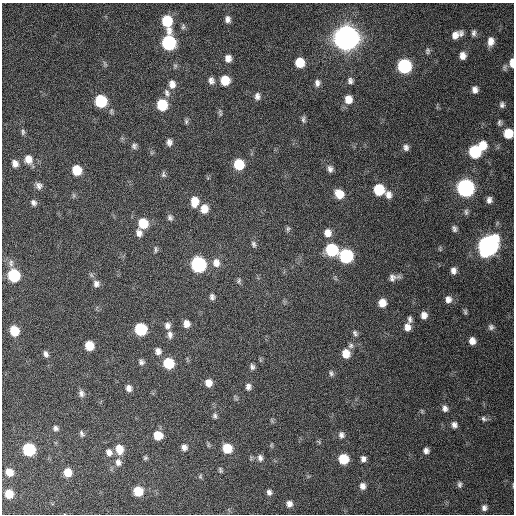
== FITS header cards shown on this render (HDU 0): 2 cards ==
NAXIS1  =                  512 / Axis length
NAXIS2  =                  512 / Axis length

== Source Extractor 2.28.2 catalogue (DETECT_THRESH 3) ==
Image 512 x 512 px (HDU 0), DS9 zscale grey, 1 PNG px = 1 image px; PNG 516 x 516 px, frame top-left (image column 1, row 512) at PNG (2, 3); no overlay
Background 404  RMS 11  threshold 32.4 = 3 sigma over >= 5 px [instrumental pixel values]
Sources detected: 134; all 134 listed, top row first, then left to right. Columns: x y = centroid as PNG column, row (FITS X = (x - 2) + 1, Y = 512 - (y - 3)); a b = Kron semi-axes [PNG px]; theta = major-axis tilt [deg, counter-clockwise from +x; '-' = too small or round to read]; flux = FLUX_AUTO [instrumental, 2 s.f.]
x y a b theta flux
228 19 8 7 - 3.2e+03
167 21 11 7 -78 3.0e+04
183 26 9 6 89 1.7e+03
474 33 8 5 88 2.1e+03
461 34 8 6 79 2.5e+03
455 35 9 7 61 4.8e+03
346 38 10 9 - 1.2e+06
491 41 9 7 81 5.3e+03
169 43 9 8 - 9.9e+04
428 51 8 6 89 1.7e+03
462 56 8 6 -90 4.8e+03
228 58 9 7 -88 4.8e+03
300 62 8 7 - 1.6e+04
512 63 8 4 89 6.6e+03
105 64 10 3 -61 1.2e+03
404 66 9 8 - 9.3e+04
505 67 8 6 77 1.6e+03
225 80 9 8 - 1.6e+04
211 81 10 8 -83 3.5e+03
350 81 8 7 - 2.6e+03
317 83 9 7 -86 3.1e+03
172 84 10 8 -86 5.3e+03
475 90 6 5 - 3.4e+03
167 93 12 7 -71 3.5e+03
257 96 9 7 -83 3.3e+03
348 99 10 8 -81 8.1e+03
101 101 8 7 - 5.0e+04
162 105 8 7 - 3.1e+04
502 105 6 5 - 2.0e+03
220 112 7 5 53 1.5e+03
303 119 10 5 -82 2.0e+03
186 121 8 5 -81 1.6e+03
499 123 8 5 -85 1.6e+03
23 132 9 5 -89 1.6e+03
508 133 8 7 - 1.8e+04
169 142 8 7 - 3.0e+03
482 145 9 7 87 1.2e+04
134 146 7 6 - 2.0e+03
406 147 8 7 - 2.6e+03
475 152 8 8 - 5.5e+04
28 159 10 9 - 6.8e+03
15 163 7 6 - 3.8e+03
239 164 8 7 - 2.6e+04
330 169 10 7 -74 3.0e+03
77 170 8 7 - 2.0e+04
163 174 9 6 -86 1.6e+03
39 186 8 7 - 2.9e+03
465 188 9 8 - 2.5e+05
379 190 8 7 - 3.1e+04
339 194 10 8 -53 1.2e+04
388 195 10 7 -65 4.2e+03
489 200 6 5 - 2.7e+03
33 202 8 6 -49 2.5e+03
194 202 10 8 87 9.9e+03
204 209 9 8 - 8.4e+03
466 212 9 5 -89 1.6e+03
170 218 8 6 -60 2.1e+03
143 223 9 8 - 1.9e+04
288 229 7 5 87 1.5e+03
454 229 7 5 -69 2.0e+03
139 233 9 7 -73 3.9e+03
328 233 9 8 - 5.9e+03
254 244 9 6 -68 2.1e+03
488 245 11 9 58 4.3e+05
156 249 9 4 88 1.5e+03
440 249 8 3 85 7.8e+02
332 250 8 8 - 5.5e+04
346 256 9 8 - 9.0e+04
11 263 10 7 -85 3.3e+03
216 263 12 10 -86 6.5e+03
198 264 9 8 - 1.3e+05
453 270 8 6 -84 3.5e+03
14 275 8 7 - 5.2e+04
392 277 10 9 - 3.4e+03
239 281 9 6 -89 1.7e+03
96 284 8 7 - 3.2e+03
212 297 8 6 -89 2.4e+03
448 299 9 8 - 4.1e+03
382 303 7 7 - 8.3e+03
465 312 8 5 -88 1.4e+03
424 315 7 6 - 4.4e+03
410 319 9 5 -88 2.1e+03
186 324 8 7 - 5.3e+03
167 325 9 8 - 3.4e+03
407 327 9 8 - 4.9e+03
491 327 8 7 - 2.4e+03
141 329 8 8 - 4.8e+04
14 331 8 7 - 1.9e+04
355 333 9 6 -56 1.9e+03
170 335 10 7 -83 3.2e+03
472 341 7 7 - 5.3e+03
89 346 7 7 - 1.4e+04
351 346 8 7 - 2.3e+03
158 351 9 8 - 4.0e+03
46 354 7 5 -66 2.5e+03
346 354 9 8 - 9.4e+03
141 362 8 7 - 2.3e+03
168 363 8 7 - 3.2e+04
252 367 7 6 - 2.0e+03
331 373 8 6 -73 1.9e+03
208 383 7 7 - 6.5e+03
248 387 8 7 - 2.8e+03
129 388 8 7 - 3.5e+03
81 393 10 7 -74 2.8e+03
445 408 8 7 - 3.2e+03
215 416 7 6 - 1.7e+03
484 419 9 6 -33 1.9e+03
454 425 7 6 - 3.1e+03
55 428 7 6 - 2.1e+03
82 434 9 5 -64 1.8e+03
158 435 8 8 - 1.3e+04
341 435 9 7 -72 2.8e+03
184 447 7 7 - 3.1e+03
227 448 8 7 - 1.7e+04
29 449 8 7 - 5.9e+04
119 449 11 8 -77 9.4e+03
426 451 7 6 - 2.8e+03
109 452 10 8 -66 4.1e+03
145 458 6 5 - 1.2e+03
260 458 9 7 -80 3.0e+03
343 459 7 7 - 2.3e+04
363 459 6 6 - 2.8e+03
118 462 11 8 -81 4.3e+03
220 470 7 4 -75 1.3e+03
9 472 7 6 - 8.2e+03
68 472 8 7 - 9.9e+03
200 476 6 5 - 1.0e+03
460 484 8 5 89 1.9e+03
362 486 8 7 - 3.7e+03
138 491 7 7 - 1.9e+04
269 492 7 6 - 2.5e+03
9 494 7 6 - 1.3e+04
289 504 7 7 - 3.9e+03
484 508 8 7 - 2.6e+03
At the frame edge (FLAGS 8, measured only in part): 2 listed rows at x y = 512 63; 508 133